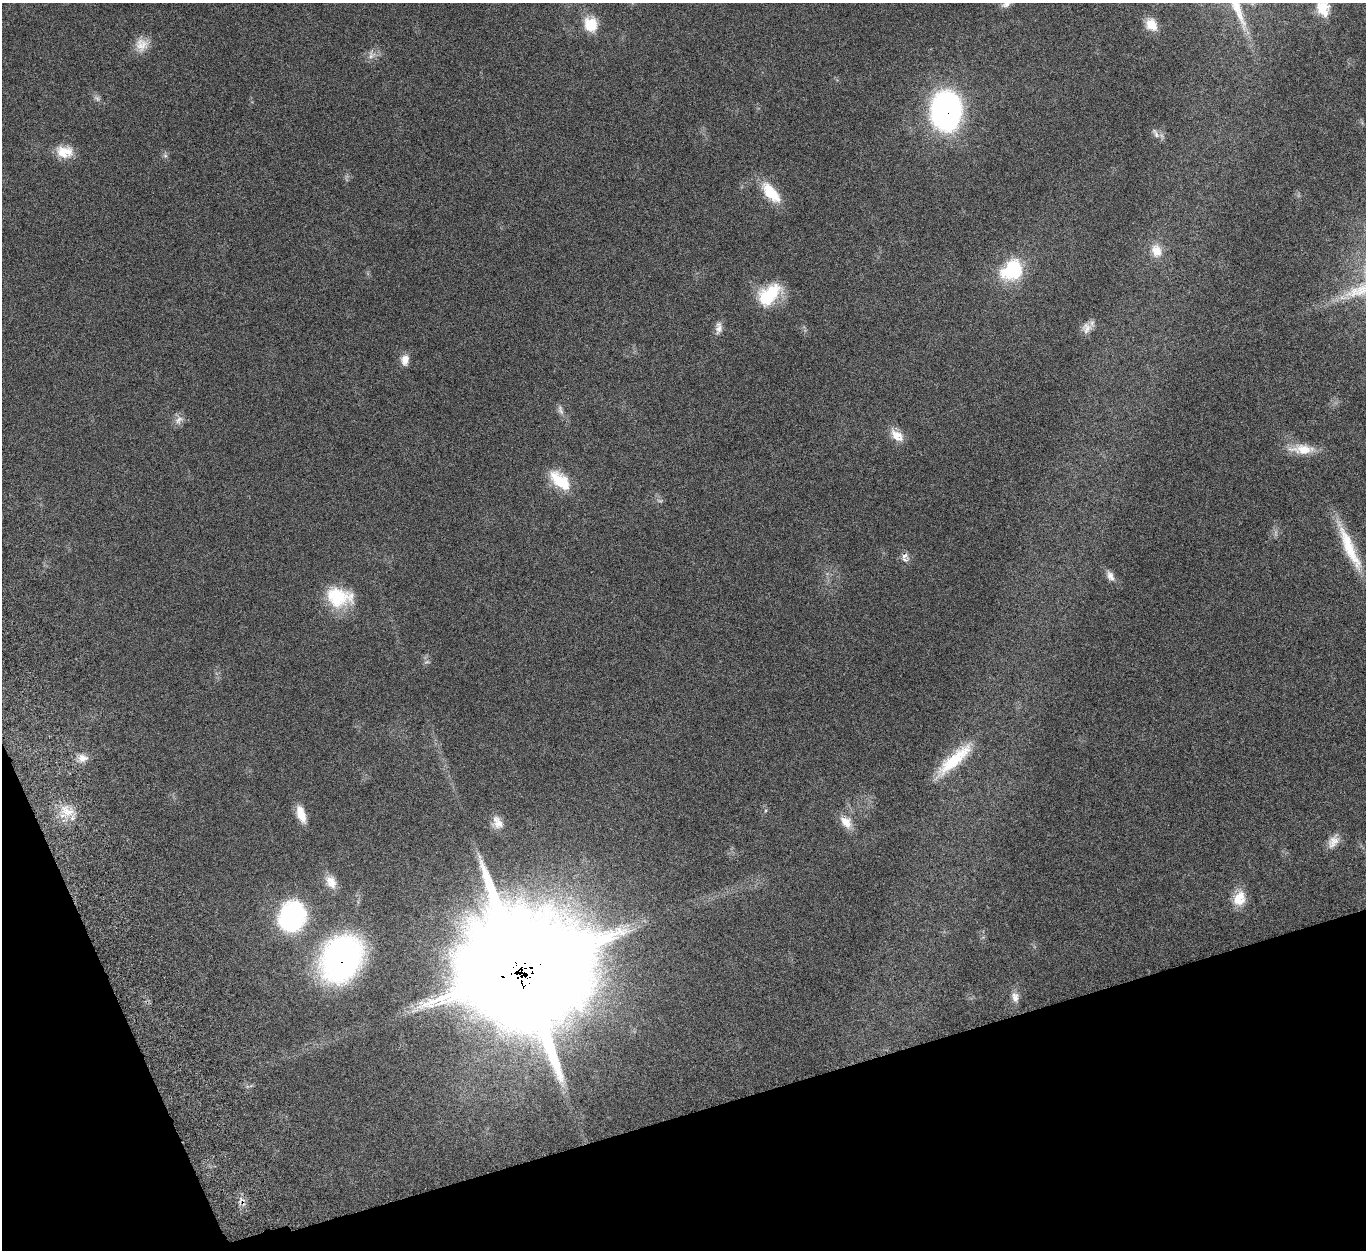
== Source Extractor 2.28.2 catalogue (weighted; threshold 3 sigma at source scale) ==
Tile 14 of 4 x 4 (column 2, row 4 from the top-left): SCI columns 1475-2838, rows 332-1579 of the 5676 x 5537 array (HDU 1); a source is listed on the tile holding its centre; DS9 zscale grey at full resolution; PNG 1368 x 1252 px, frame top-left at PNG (2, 3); no overlay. Shown black and unused: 15% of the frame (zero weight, under 5 of 10 exposures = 6% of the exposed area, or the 3 px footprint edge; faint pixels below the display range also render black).
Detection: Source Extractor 2.28.2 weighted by HDU 2 'WHT'; one run over the whole footprint, this tile lists its part. Background 0.0277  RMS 0.0018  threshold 0.00725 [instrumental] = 3 sigma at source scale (4.09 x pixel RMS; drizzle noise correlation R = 1.36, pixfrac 0.8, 0.05/0.05 arcsec/px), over >= 5 px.
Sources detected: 45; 4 too faint to see at this stretch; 1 cosmic-ray / hot-pixel residue — not listed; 1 inside a brighter listed object's ellipse — not listed separately; the other 39 listed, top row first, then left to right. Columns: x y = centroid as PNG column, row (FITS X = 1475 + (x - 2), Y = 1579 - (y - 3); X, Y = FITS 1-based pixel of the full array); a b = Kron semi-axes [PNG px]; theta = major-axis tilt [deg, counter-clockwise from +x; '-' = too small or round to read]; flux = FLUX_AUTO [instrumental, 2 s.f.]
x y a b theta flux
1006 3 16 9 37 1.1
1323 8 12 9 -80 6.3
591 24 15 14 - 4.7
1151 25 14 11 -55 2.3
141 45 19 17 75 2.3
97 98 10 7 -32 0.58
946 111 24 18 85 82
1156 133 17 6 -58 0.79
64 152 21 14 -8 3.3
165 156 8 6 -68 0.41
771 192 31 13 -49 5.2
1156 251 19 14 -73 2.6
1012 270 27 21 45 11
769 294 32 19 42 7.7
719 328 18 9 85 1.2
1086 328 15 12 72 1.3
405 360 13 9 83 1.4
560 410 16 6 -75 0.72
179 420 15 11 84 1
897 435 20 11 -40 2.3
1302 449 35 12 -2 3.7
560 481 27 14 -42 6.2
1349 547 64 11 -66 7.4
905 556 12 9 -35 0.98
1110 576 16 8 -60 1.1
339 597 33 23 -13 8
82 758 14 10 -1 1.4
954 760 55 13 43 7.6
67 811 23 14 -33 3.5
301 814 21 9 -72 2.6
846 822 19 12 -51 2.3
497 823 17 13 -62 1.8
1333 841 21 12 56 1.8
331 882 17 12 -57 2.1
1238 897 21 13 49 3.1
292 916 34 29 73 21
341 959 38 30 60 59
521 970 56 52 -54 2600
1015 997 15 10 -78 1.2
Overlapping masked pixels (flux is a lower limit): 3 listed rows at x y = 946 111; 341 959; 521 970
Isophote crosses this tile's border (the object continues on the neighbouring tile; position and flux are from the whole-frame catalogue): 2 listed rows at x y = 1006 3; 1323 8